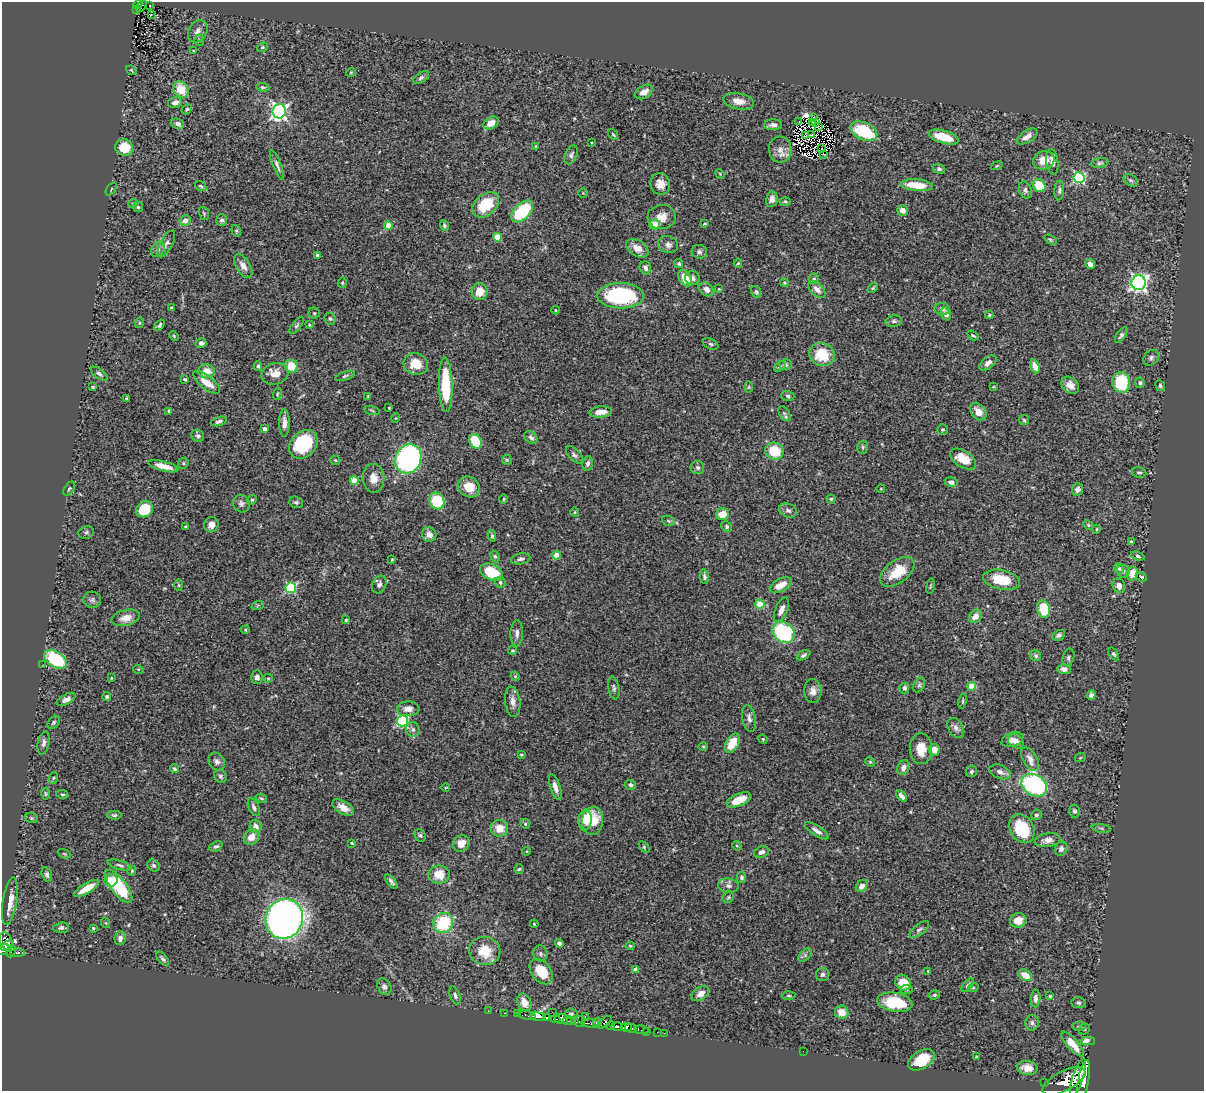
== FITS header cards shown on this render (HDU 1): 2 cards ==
NAXIS1  =                 1202
NAXIS2  =                 1089

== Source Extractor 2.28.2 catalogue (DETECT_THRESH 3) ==
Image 1202 x 1089 px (HDU 1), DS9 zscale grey, 1 PNG px = 1 image px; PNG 1206 x 1093 px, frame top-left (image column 1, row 1089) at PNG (2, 2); each listed source drawn as its Kron ellipse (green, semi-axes under 4 px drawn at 4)
Background 0.842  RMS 0.027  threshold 0.0817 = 3 sigma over >= 5 px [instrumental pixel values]
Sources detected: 412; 6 with non-positive FLUX_AUTO (blend fragments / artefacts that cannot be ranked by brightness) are neither listed nor drawn; the other 406 listed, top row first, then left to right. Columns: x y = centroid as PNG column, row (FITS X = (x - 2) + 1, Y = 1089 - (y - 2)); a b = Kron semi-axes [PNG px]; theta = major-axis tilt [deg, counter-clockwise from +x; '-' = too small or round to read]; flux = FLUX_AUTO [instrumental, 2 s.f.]
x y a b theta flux
138 4 5 4 - 74
150 5 3 3 - 9.5
141 6 6 3 46 44
136 10 3 2 - 19
151 15 3 2 - 3.7
198 31 12 9 59 10
199 40 6 5 - 3.1
262 47 6 4 22 2.8
193 51 3 2 - 1.5
131 70 5 3 - 1.7
351 72 5 3 - 1.5
421 78 9 5 32 4.4
263 87 7 4 -7 3.1
181 89 9 7 -52 39
644 92 10 6 32 13
739 101 15 8 -11 18
175 103 7 5 14 9.3
187 109 6 4 45 2.5
279 111 7 6 - 570
813 118 3 2 - 290
799 121 2 2 - 2
491 123 8 6 31 17
812 123 3 2 - 1.4
815 123 3 2 - 0.91
178 124 6 5 - 6.5
773 125 9 5 1 7
818 127 4 2 - 3.4
864 131 14 8 -25 100
613 134 6 4 -53 2.3
806 135 3 2 - 0.98
811 135 3 2 - 1.7
1027 136 11 6 32 14
944 137 15 6 -16 49
591 142 3 2 - 1.5
536 146 3 3 - 1.5
124 147 9 8 - 47
821 149 3 2 - 1.6
780 150 13 11 -85 15
823 154 3 2 - 3.3
571 155 10 5 64 4.9
1044 160 11 9 23 25
1052 162 13 6 -82 12
1100 163 9 5 12 3.8
277 165 16 4 -68 6.5
997 166 6 3 20 2
939 169 6 4 -18 3.6
720 174 5 4 - 1.7
1079 178 5 5 - 210
1131 180 8 5 -38 4.5
660 184 11 9 -74 16
917 185 16 6 -6 44
201 186 6 4 -34 3.2
1039 186 7 5 -46 52
111 189 7 3 53 1.9
1025 190 9 6 -68 5.8
1059 190 10 5 87 4.6
583 193 5 5 - 2
772 199 8 5 79 10
785 202 5 4 - 2.6
133 203 5 4 - 3.3
486 205 15 10 40 61
138 207 5 5 - 3.1
903 210 5 5 - 12
522 211 13 7 45 130
204 213 7 5 -70 2.7
662 217 14 12 5 20
185 220 5 5 - 12
222 220 6 5 - 4
654 224 5 5 - 24
705 224 4 3 - 1.9
388 225 4 4 - 32
444 225 5 4 - 3.1
236 231 6 4 -69 2.6
497 237 4 4 - 52
1051 240 6 4 -31 2.7
166 244 15 6 62 6.6
668 245 10 8 -17 8.9
637 248 12 8 -31 18
158 249 8 6 57 5.3
699 252 7 7 - 5
317 255 3 3 - 3.9
738 263 4 4 - 1.9
679 264 4 4 - 3.8
1090 264 5 4 - 8.9
243 266 13 7 -59 12
645 268 7 5 -71 6.5
685 278 9 6 -58 34
692 278 7 7 - 6
814 279 5 5 - 3
342 283 5 4 - 2.9
784 283 4 4 - 2.6
1139 283 7 7 - 670
873 288 6 3 42 2.5
706 289 8 6 -44 11
719 289 3 3 - 1.5
817 289 10 6 -44 11
480 292 8 8 - 26
756 292 6 4 -61 3.1
620 296 23 12 -1 210
171 308 3 3 - 2.1
942 309 8 6 -7 5.5
555 310 4 3 - 1.5
314 313 5 5 - 3.2
946 314 7 5 -70 9.1
989 315 4 4 - 1.9
330 319 6 5 - 3.5
894 321 8 5 9 4.6
139 323 5 3 - 2
159 325 6 3 53 3.2
297 325 10 4 53 3.8
309 325 4 3 - 1.8
973 335 6 3 -32 2.4
1121 335 9 4 55 4.4
174 336 5 3 - 1.8
201 343 5 4 - 5.2
711 344 8 5 -27 3.4
822 354 13 11 -26 58
1151 358 8 7 - 5.2
988 363 10 5 41 11
416 364 12 10 -13 31
785 365 6 5 - 4.5
258 366 5 4 - 3.4
291 366 7 6 - 36
780 366 6 4 38 3.1
1035 366 7 4 -70 15
206 371 8 7 - 23
99 374 9 4 -38 4.4
275 374 14 10 16 19
345 376 10 4 18 3.8
185 379 3 3 - 2.1
207 382 16 6 -38 25
1121 382 10 9 - 110
1140 383 5 4 - 3.8
446 385 27 7 -88 97
1070 385 10 7 -40 13
1160 386 5 4 - 3.6
93 387 3 3 - 2
749 387 5 3 - 1.8
993 387 4 2 - 1.4
277 394 6 3 72 2
368 396 4 3 - 1.4
788 396 6 5 - 3.3
127 398 3 2 - 1.7
389 408 3 2 - 1.5
372 410 8 3 -13 2.3
169 411 4 3 - 3.3
978 411 10 7 -51 20
601 412 11 5 5 20
784 413 8 5 -57 4
396 418 5 3 - 1.5
1024 420 5 5 - 2.4
219 421 8 4 16 4.9
284 423 14 5 90 11
265 429 4 3 - 8.2
943 429 5 5 - 3.2
198 436 7 5 -42 4.1
531 437 7 5 -45 4.7
475 441 8 6 -64 50
303 444 16 12 43 120
862 447 6 5 - 3.3
774 451 9 8 - 46
574 455 11 5 -48 5.4
408 459 15 12 64 480
963 459 14 8 -32 31
335 460 5 3 - 2.2
507 460 5 4 - 2.1
183 463 6 5 - 3
588 463 7 5 80 6
163 466 16 5 -14 20
698 468 6 6 - 4.1
1139 473 7 5 -11 3.6
373 478 14 11 -88 19
354 481 4 4 - 44
951 482 6 4 -14 8.2
469 487 12 10 -33 30
881 488 4 3 - 1.4
69 489 8 4 54 3.4
1077 489 6 5 - 6.7
504 499 5 3 - 1.9
831 499 4 4 - 2.4
252 500 5 4 - 2.4
437 501 8 7 - 84
296 502 7 5 -20 3.6
241 504 9 8 - 6.2
144 509 9 7 34 66
788 510 9 6 -23 6.9
575 512 5 3 - 1.6
722 514 6 6 - 26
668 521 6 5 - 3.1
211 525 8 7 - 12
1088 525 5 4 - 2.2
185 527 4 3 - 1.8
727 527 6 5 - 3.3
1096 529 4 3 - 1.6
86 532 8 6 18 4.4
429 534 7 7 - 12
492 536 6 4 -82 3.4
1131 542 4 3 - 2.3
556 555 4 4 - 31
495 556 6 4 -61 2.8
1138 556 7 4 -17 3.5
521 559 10 5 11 5.7
392 560 3 3 - 1.6
1119 568 5 5 - 3.2
1123 571 7 6 - 5.6
492 572 12 7 -26 74
897 572 20 11 37 45
1132 573 7 6 - 20
704 577 7 4 -80 4.7
1141 577 6 4 -23 2.2
1002 580 19 9 -11 53
500 582 6 5 - 4.5
179 585 5 3 - 2.1
379 585 9 6 63 7.4
781 585 12 6 28 21
930 586 8 4 81 2.1
1119 586 7 6 - 12
291 588 5 5 - 170
92 600 9 8 - 6.3
760 604 4 4 - 62
258 605 6 4 19 2.4
1044 609 9 6 -80 61
781 610 13 6 67 12
975 616 7 6 - 13
126 618 14 8 13 19
346 620 4 3 - 2.7
245 630 4 3 - 1.9
783 632 12 10 -37 200
517 633 13 6 89 8
1059 635 7 5 28 5
512 651 4 4 - 2.3
1113 654 7 4 -55 3.4
803 655 7 4 29 4.5
1036 656 6 5 - 3.6
1068 658 9 5 75 4.6
56 659 12 7 -32 110
42 665 2 2 - 7.4
138 669 5 3 - 1.5
1064 669 6 5 - 10
515 676 5 4 - 1.8
257 677 7 5 -89 7.2
111 678 3 2 - 1.2
268 678 5 4 - 2.2
919 685 8 5 61 3.7
972 686 4 4 - 54
614 688 11 5 -80 5.2
904 688 5 5 - 6.2
813 691 12 9 -89 13
1091 695 5 4 - 5
107 697 4 4 - 3.4
66 699 10 5 29 8.7
963 701 7 3 80 2.1
513 702 15 7 -83 13
408 709 11 7 2 16
749 718 13 6 -79 8.6
403 721 5 5 - 200
54 722 7 5 52 3.5
956 728 11 7 -58 7.9
413 730 7 6 - 5.1
763 739 5 4 - 1.9
1012 740 11 7 20 11
1016 741 8 6 -38 10
44 743 12 5 79 7
732 743 10 6 60 40
703 746 5 3 - 1.7
921 749 15 11 -88 31
934 750 6 5 - 17
521 755 4 3 - 2.1
1080 758 5 3 - 1.5
1030 759 13 7 -58 11
217 761 9 7 -55 7.1
870 762 5 4 - 2.3
904 767 8 6 69 9.6
174 769 4 4 - 3.3
971 771 6 5 - 4.7
1000 772 11 6 -22 8.7
221 776 7 6 - 3.7
53 778 6 3 71 2.5
630 785 6 4 -7 3.7
1034 785 13 10 -32 340
446 787 4 2 - 1.4
555 787 13 5 -72 11
46 794 6 4 89 2.4
62 794 6 3 -11 2.3
901 796 7 3 -53 8.2
261 798 6 4 -19 2.5
739 800 13 6 23 35
254 807 9 5 -66 5.9
343 807 12 6 -32 16
1074 811 6 5 - 4.5
114 815 7 4 -1 3.7
1036 815 5 5 - 3.7
32 818 6 5 - 2.9
585 820 10 6 84 33
593 821 14 10 85 45
525 824 5 4 - 2.5
255 826 6 5 - 13
499 828 9 8 - 23
1101 828 10 3 -9 3
1022 829 15 11 -60 72
817 831 13 5 -33 8.3
420 835 6 5 - 3.4
252 837 8 7 - 18
1048 840 13 6 9 11
352 843 4 3 - 1.8
461 843 9 7 51 17
216 846 7 4 21 4.2
737 846 5 4 - 2.1
644 847 6 4 -47 2.7
1061 849 7 6 - 6.6
527 851 4 3 - 1.4
761 852 8 5 23 8.5
64 854 7 4 -21 2.3
120 865 12 4 -16 4.7
154 865 6 5 - 4
519 869 5 4 - 2.3
132 871 5 3 - 1.9
47 874 7 5 -74 4.6
439 875 11 9 -1 32
741 877 6 4 79 4
111 880 7 6 - 19
391 882 8 3 -51 4.9
119 886 20 8 -53 120
728 886 10 7 -7 7.8
862 886 6 5 - 12
86 888 14 5 30 27
728 897 6 5 - 2.9
10 901 24 7 81 26
284 919 20 18 66 1200
1018 920 8 7 - 23
106 923 5 3 - 1.7
443 923 10 9 - 110
534 924 4 3 - 1.8
61 928 8 5 7 5.8
93 928 4 4 - 2.1
919 930 12 5 38 4.9
120 938 7 5 81 6.8
6 941 9 6 -69 500
559 943 4 4 - 9.2
7 946 7 3 25 310
630 946 4 4 - 2.1
3 949 7 5 26 540
11 951 6 3 78 100
485 951 16 14 -10 50
18 953 7 3 1 200
540 954 8 7 - 5.2
805 955 8 5 47 4.2
163 959 8 4 -50 4.6
635 969 4 4 - 13
541 971 14 9 -52 47
928 971 3 3 - 1.5
822 975 6 6 - 5.2
1025 975 7 5 -31 26
903 983 8 7 - 32
968 985 8 4 50 3.4
384 987 9 6 -55 6.8
973 988 5 3 - 1.6
906 990 6 4 9 4.1
700 994 10 6 34 13
455 995 9 5 -71 4.8
934 995 6 4 15 3.1
789 996 7 3 -1 2.5
1050 996 3 3 - 2.1
1035 998 9 5 87 7.5
524 1002 9 6 -66 19
895 1002 18 9 -9 68
1078 1003 7 5 -5 4.2
488 1011 2 2 - 5.9
552 1012 2 2 - 20
842 1012 7 6 - 23
505 1013 3 2 - 19
517 1014 2 2 - 8.7
571 1014 6 5 - 4.7
527 1015 9 3 -14 110
585 1016 3 2 - 120
538 1017 7 3 -5 1600
547 1018 4 3 - 450
555 1019 5 2 - 340
561 1019 7 5 -6 1500
569 1021 6 3 4 230
574 1021 4 3 - 140
580 1021 5 5 - 390
597 1022 5 3 - 300
605 1022 8 4 38 250
591 1023 9 3 -5 480
1032 1023 8 7 - 5.7
611 1026 4 3 - 220
617 1026 6 3 -2 680
1079 1026 7 5 -6 3.3
626 1027 5 4 - 1000
631 1028 6 3 -13 340
1084 1029 6 5 - 2.6
642 1030 7 3 -11 100
647 1031 3 2 - 28
657 1032 2 2 - 13
664 1033 2 2 - 10
1088 1041 7 4 -1 16
1073 1044 16 5 -48 26
803 1051 2 2 - 5.9
977 1057 3 3 - 4.2
921 1060 14 8 32 49
1027 1068 10 7 -11 16
1078 1077 19 5 72 4000
1084 1080 20 5 80 3900
1064 1081 24 10 27 4700
1045 1082 3 2 - 15
At the frame edge (FLAGS 8, measured only in part): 1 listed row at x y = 3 949
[6 non-positive-flux detections neither listed nor drawn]